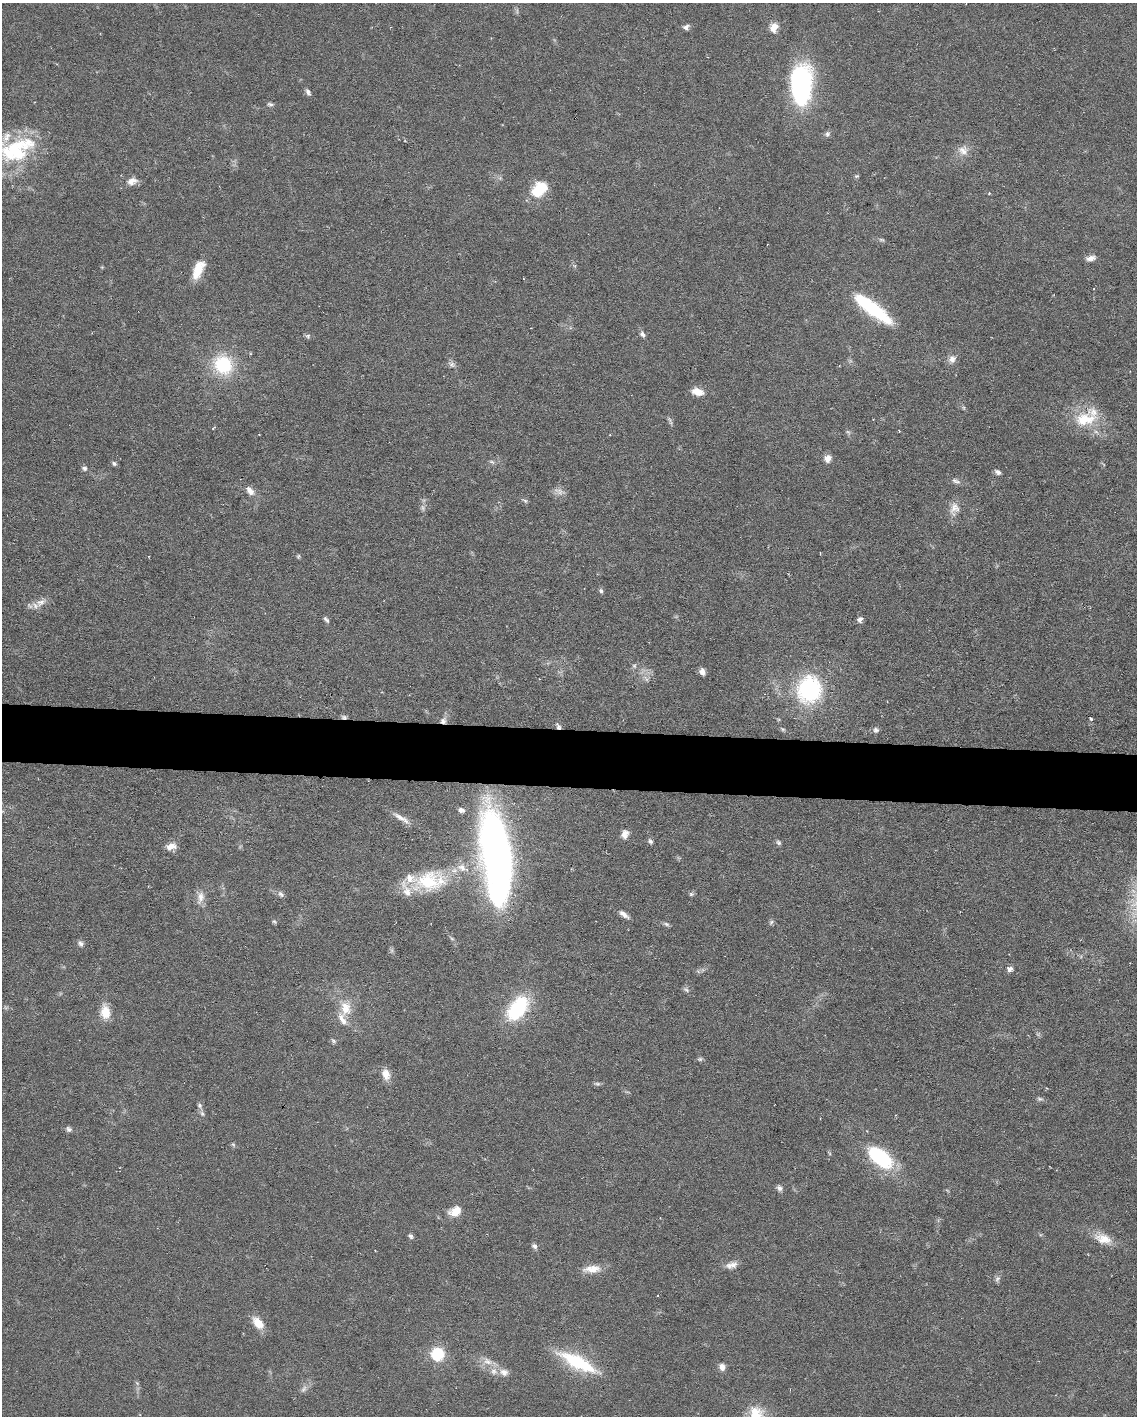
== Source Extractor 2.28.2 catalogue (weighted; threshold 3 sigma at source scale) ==
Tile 6 of 4 x 3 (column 2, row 2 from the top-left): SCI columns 1135-2269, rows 1630-3043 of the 4538 x 4560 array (HDU 1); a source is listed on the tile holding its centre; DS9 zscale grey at full resolution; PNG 1139 x 1418 px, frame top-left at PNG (2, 3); no overlay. Shown black and unused: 4% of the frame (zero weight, under 3 of 6 exposures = <1% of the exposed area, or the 3 px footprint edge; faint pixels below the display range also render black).
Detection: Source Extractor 2.28.2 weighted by HDU 2 'WHT'; one run over the whole footprint, this tile lists its part. Background 0.106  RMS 0.0054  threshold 0.022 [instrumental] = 3 sigma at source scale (4.09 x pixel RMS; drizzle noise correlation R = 1.36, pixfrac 0.8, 0.05/0.05 arcsec/px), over >= 5 px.
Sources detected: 103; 1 too faint to see at this stretch — not listed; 10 inside a brighter listed object's ellipse — not listed separately; the other 92 listed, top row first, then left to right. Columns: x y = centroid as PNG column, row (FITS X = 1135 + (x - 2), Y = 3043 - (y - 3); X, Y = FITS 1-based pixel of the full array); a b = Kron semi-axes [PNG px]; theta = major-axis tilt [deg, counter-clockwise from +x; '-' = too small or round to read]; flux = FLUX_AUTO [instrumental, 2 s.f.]
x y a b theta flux
686 27 7 6 - 1.8
774 27 6 5 - 10
801 85 43 22 88 76
308 92 9 5 -65 1.6
270 104 8 5 -8 1.1
827 134 8 6 71 1.3
963 150 14 12 -67 4.7
14 151 47 33 15 44
857 176 6 5 - 0.68
132 181 13 9 21 4
539 189 21 15 42 14
881 240 8 4 -9 0.87
1091 258 12 6 13 2.7
198 271 22 12 67 9
872 308 46 11 -37 40
642 334 9 6 -61 1.6
308 336 7 6 - 1.1
952 359 11 9 73 3
452 364 10 7 -28 1.9
223 365 24 22 -53 28
697 392 15 9 -15 5.3
1085 419 33 19 8 18
214 428 6 2 45 0.44
828 458 9 7 71 3.3
492 462 9 4 -30 0.9
114 463 6 5 - 1.1
84 468 7 6 - 1.3
998 472 8 5 -31 1.6
954 481 8 5 -35 1.4
250 491 13 7 -52 3.5
559 491 13 7 -21 2.8
525 500 6 4 -3 0.88
955 508 15 14 - 5
298 556 8 3 45 0.59
601 591 6 5 - 1
41 602 13 9 20 4.2
860 619 7 6 - 1.8
326 620 9 4 -47 1.2
634 666 6 5 - 0.97
702 672 8 6 -70 2.4
809 689 30 26 76 53
344 717 8 5 -8 1.1
1091 718 4 3 - 0.7
443 721 10 8 59 2.7
558 727 7 6 - 1.5
876 730 7 7 - 1.5
461 810 8 6 -25 1.7
401 818 28 6 -31 4.2
625 834 9 7 69 3.8
650 841 8 5 -51 1.2
779 843 7 5 -45 1.1
171 846 11 7 13 4.8
496 857 81 25 -83 290
430 881 43 26 10 33
281 894 10 6 -44 1.6
691 894 6 6 - 0.98
200 897 19 9 79 4.5
624 914 13 5 -37 2.7
274 922 6 4 -29 0.73
771 922 8 5 63 0.99
666 924 9 5 -25 1.1
81 943 8 6 -67 1.6
1010 969 6 5 - 2.5
686 990 9 6 -37 1.2
346 1008 19 14 -81 9.5
517 1008 33 18 54 34
105 1012 15 10 -83 9.1
333 1041 8 5 -39 1
700 1059 7 6 - 0.96
386 1074 12 9 -78 5.3
598 1084 8 5 -6 1
1040 1099 8 5 -3 1.2
202 1114 9 5 -63 1.4
69 1129 8 6 -56 1.3
233 1144 6 4 -3 0.77
880 1158 27 14 -38 47
779 1188 8 7 - 1.7
455 1211 11 8 30 8.9
410 1236 7 5 -47 1.3
1103 1239 24 13 -20 8.2
534 1246 8 6 -52 1.4
732 1265 17 8 11 3.5
592 1269 22 9 4 7.1
997 1279 9 6 68 1.5
258 1323 14 9 -49 8.4
438 1354 7 6 - 45
487 1361 14 8 -27 4.3
578 1362 51 14 -27 29
722 1367 8 7 - 2.7
504 1372 12 9 -15 3.4
304 1389 11 6 54 1.9
755 1412 51 21 -78 18
Overlapping masked pixels (flux is a lower limit): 3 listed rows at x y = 344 717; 443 721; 558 727
Isophote crosses this tile's border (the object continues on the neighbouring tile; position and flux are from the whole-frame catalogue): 2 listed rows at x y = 14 151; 755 1412